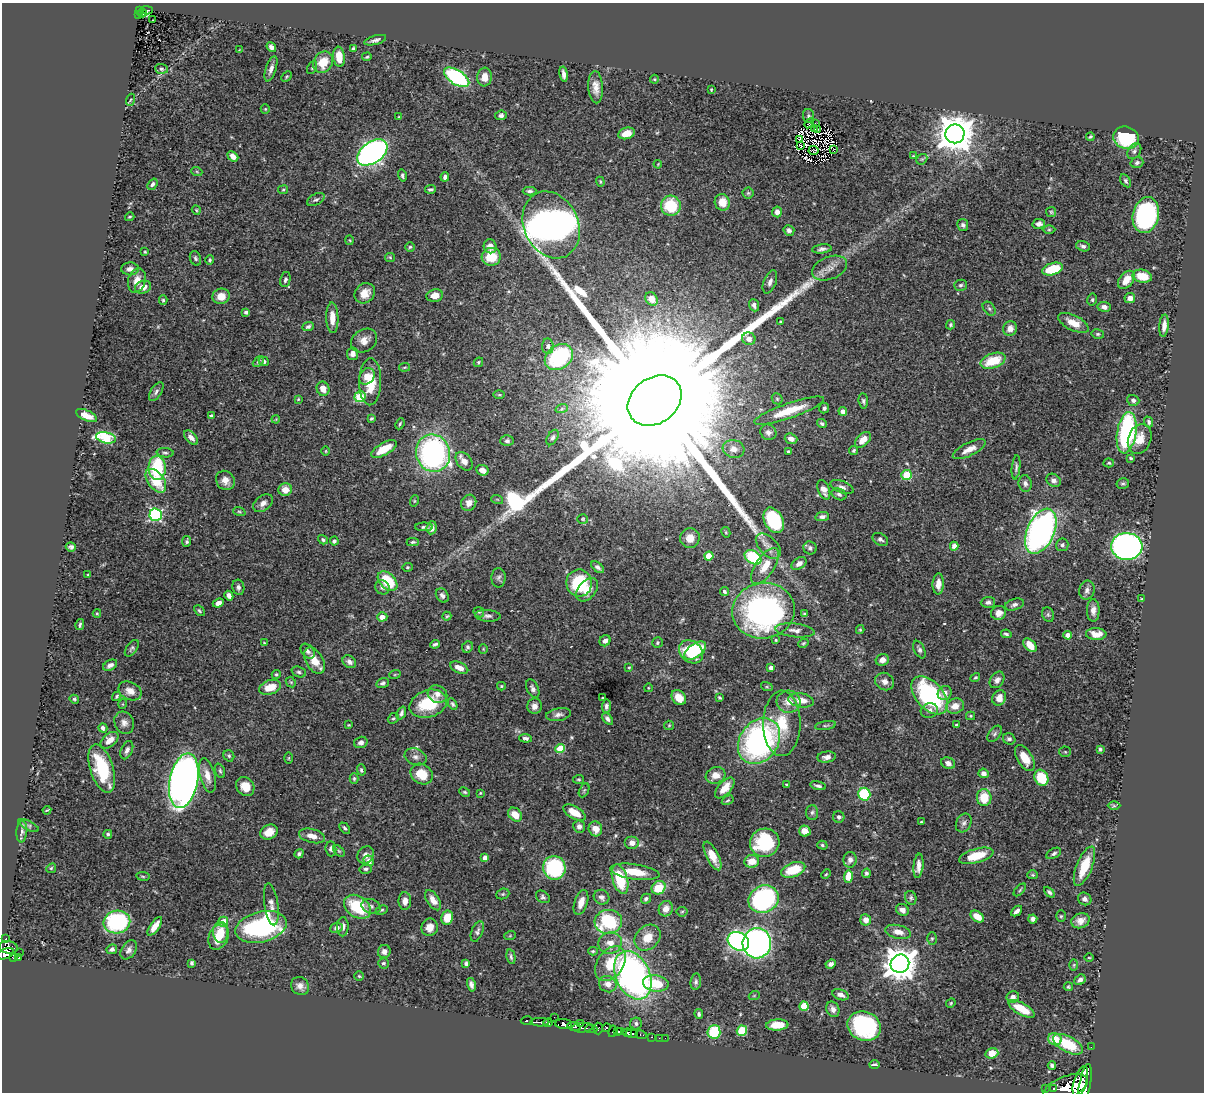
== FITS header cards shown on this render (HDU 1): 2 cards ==
NAXIS1  =                 1202
NAXIS2  =                 1090

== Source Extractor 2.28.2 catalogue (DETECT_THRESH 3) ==
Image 1202 x 1090 px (HDU 1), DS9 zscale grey, 1 PNG px = 1 image px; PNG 1206 x 1094 px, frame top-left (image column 1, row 1090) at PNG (2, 3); each listed source drawn as its Kron ellipse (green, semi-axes under 4 px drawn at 4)
Background 0.75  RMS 0.019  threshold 0.0578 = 3 sigma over >= 5 px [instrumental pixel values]
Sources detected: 511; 3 with non-positive FLUX_AUTO (blend fragments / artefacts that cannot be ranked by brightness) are neither listed nor drawn; of the other 508, the 500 brightest by FLUX_AUTO listed and drawn (8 fainter detections omitted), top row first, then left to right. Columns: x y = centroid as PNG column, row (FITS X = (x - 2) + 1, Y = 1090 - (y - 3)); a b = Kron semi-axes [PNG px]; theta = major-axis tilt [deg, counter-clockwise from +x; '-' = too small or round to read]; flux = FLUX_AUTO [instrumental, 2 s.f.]
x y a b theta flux
140 10 4 3 - 39
146 10 6 2 -4 36
142 13 4 3 - 26
138 15 3 2 - 7.7
153 20 3 2 - 1.6
375 40 11 4 15 4.6
271 47 5 4 - 5.2
353 49 4 3 - 2.2
240 50 4 3 - 1.3
339 57 10 6 -84 19
367 57 5 3 - 1.6
323 62 11 9 59 26
312 68 7 4 64 1.8
161 69 6 5 - 2.5
271 69 13 5 71 6.4
564 74 8 4 -81 5.8
287 76 6 3 46 1.6
457 77 14 7 -33 160
484 77 9 7 84 12
654 79 4 4 - 1.4
596 87 16 7 -87 11
711 90 3 2 - 1.2
130 100 6 3 70 1.7
265 109 5 4 - 1.4
501 115 6 5 - 3.9
808 116 7 5 -82 2.7
399 117 3 3 - 1.1
809 123 5 3 - 2.6
815 124 2 2 - 320
814 129 3 2 - 1
818 129 4 2 - 1.2
627 133 8 5 17 15
955 134 9 9 - 3600
1090 137 4 3 - 1.8
1126 138 13 11 -16 74
800 139 3 2 - 1
801 145 3 2 - 1.6
834 149 3 2 - 1.2
814 150 5 2 - 1.6
1134 151 9 6 55 3.8
372 152 17 10 36 590
233 156 6 4 -40 7.6
913 156 4 3 - 1
922 159 6 4 42 2
1137 163 6 5 - 3.2
658 164 4 3 - 1.1
197 172 6 3 -20 1.5
402 176 6 3 -75 2.5
445 177 5 4 - 3.8
1126 181 7 4 -59 2.6
600 182 5 3 - 1.5
152 184 6 4 50 3.1
430 189 5 3 - 2.6
283 190 5 4 - 1.6
529 191 7 4 1 3.1
748 193 5 5 - 1.9
316 200 9 5 29 3.2
722 202 8 7 - 16
671 206 10 10 - 55
196 210 4 4 - 1.3
777 212 5 5 - 5.4
1051 212 5 5 - 1.7
1146 215 18 13 77 220
130 217 4 3 - 1.5
1039 224 6 5 - 4.6
551 225 35 27 -64 1400
963 225 6 5 - 3.5
789 230 5 5 - 3.4
1049 230 6 4 1 1.9
350 240 5 3 - 1.1
490 246 7 6 - 8.9
1083 246 7 5 -14 3.4
410 247 5 4 - 2
822 249 10 4 6 4
145 252 3 3 - 1.3
390 257 5 4 - 1.5
491 257 9 9 - 33
195 258 7 5 -69 2.5
210 260 5 4 - 1.9
830 268 18 11 21 13
130 269 9 6 2 6.1
1053 269 11 6 16 47
1142 276 10 6 -13 26
137 280 12 8 73 12
285 280 8 5 76 3.4
1126 280 10 6 50 16
770 282 12 6 69 6.3
960 285 6 5 - 2.7
143 287 8 6 17 11
365 293 11 9 44 15
435 295 8 6 11 13
221 296 8 7 - 15
1130 298 5 5 - 6.9
652 299 7 5 -49 14
163 300 5 4 - 1.7
1092 300 6 4 78 2.2
754 305 6 5 - 5.2
1104 307 6 5 - 5.4
989 309 8 5 -50 2.9
246 312 4 4 - 3.3
332 318 15 6 -88 16
781 322 3 3 - 1.2
1073 323 16 7 -26 19
950 325 4 4 - 2
308 326 6 4 23 3
1164 326 11 5 84 9.4
1010 328 7 7 - 9.4
1098 334 6 5 - 2.5
749 339 7 6 - 5.9
364 341 13 11 33 12
548 346 8 5 -85 3.8
353 354 6 5 - 7.8
559 357 15 11 37 120
258 361 6 4 45 2.3
264 361 5 4 - 3.7
993 361 13 7 19 41
478 362 5 4 - 1.8
405 367 6 3 8 1.8
367 376 9 7 54 11
370 382 24 11 89 36
323 389 7 6 - 12
156 392 11 5 58 4.2
499 395 6 4 0 1.4
360 397 6 5 - 76
298 399 3 2 - 1.2
777 399 6 5 - 1.8
1133 400 6 5 - 3.2
655 401 29 22 37 210000
863 401 7 4 -82 2.9
562 408 6 4 21 2.2
824 408 5 5 - 3.3
789 411 37 7 19 36
843 411 4 4 - 9.5
87 416 11 5 -23 12
211 416 4 3 - 2.1
371 418 4 3 - 1.7
276 419 4 3 - 1.1
1149 422 5 4 - 2.8
822 423 5 4 - 2.8
400 424 6 3 66 1.8
768 432 8 7 - 5.2
1127 433 21 9 81 160
191 437 8 5 -47 8.4
553 437 8 5 60 3.7
106 438 10 5 -12 96
791 439 6 5 - 6.9
1140 439 15 11 69 17
863 440 9 6 43 16
507 441 6 5 - 3.8
384 449 14 6 30 26
734 449 11 9 -16 9.3
969 449 18 6 26 12
853 450 4 3 - 2.4
326 451 4 3 - 1.1
788 452 3 3 - 2.4
165 453 8 4 -5 3
433 453 19 17 -69 310
1131 458 3 3 - 1.9
464 461 10 7 -51 9.5
1109 463 5 4 - 1.7
1016 467 12 4 84 3.2
157 468 12 8 -88 86
482 470 6 5 - 11
907 475 5 5 - 62
225 480 10 9 - 10
1053 480 7 6 - 5.1
156 481 13 8 -53 41
1025 483 8 6 -83 4.5
1123 484 6 5 - 2.4
842 487 12 5 -23 4.9
285 490 7 6 - 13
824 490 10 5 -69 9.1
839 494 8 5 -26 3.6
497 499 6 3 -19 1.5
414 501 6 3 72 1.3
263 503 11 7 36 6.9
469 503 8 7 - 8.7
239 512 6 4 -19 1.6
156 515 6 6 - 200
822 517 7 4 11 4.5
583 519 5 4 - 1.5
774 520 13 9 -63 110
424 527 9 4 0 2.6
432 528 7 5 83 5.2
1041 531 24 13 66 520
726 532 5 4 - 1.4
690 538 10 9 - 13
880 539 8 5 -29 4.2
323 540 5 4 - 2.2
187 541 5 4 - 2.4
334 541 4 4 - 2.9
413 542 6 4 2 2.2
1062 545 6 6 - 3.2
768 546 15 9 -45 10
954 546 4 4 - 8.4
1127 546 16 13 -4 550
71 547 5 4 - 3.2
810 548 7 6 - 3.3
709 556 4 4 - 33
753 557 9 6 -35 93
799 563 8 5 34 6.1
765 566 21 9 56 22
407 567 5 4 - 1.9
598 567 7 4 -39 4.4
88 574 3 2 - 1.1
499 578 10 7 88 4
388 581 11 7 -45 53
579 583 13 12 - 74
938 584 10 5 88 12
238 587 8 6 -80 3.9
382 587 7 7 - 4.7
587 590 13 8 49 15
1087 590 9 7 79 5.4
724 592 4 3 - 2.6
442 595 7 6 - 4.2
229 596 5 4 - 6.7
1142 599 3 3 - 1.3
988 602 7 5 4 4.2
218 603 6 4 23 6.7
1014 605 10 5 18 4.1
1093 610 11 6 -90 8.2
199 611 6 4 -46 2
763 611 31 28 10 380
479 612 6 4 -46 1.8
97 613 4 4 - 1.4
999 613 7 7 - 8.8
805 614 4 3 - 1.7
1048 615 7 5 -68 2.8
447 616 4 4 - 1.5
488 616 13 6 -3 4.4
382 617 5 4 - 9.1
80 625 5 3 - 2.2
795 630 20 7 -6 8.3
860 630 4 4 - 1.3
1006 634 5 3 - 2.2
1096 634 10 6 -4 13
1068 635 4 4 - 11
776 640 4 3 - 1.3
605 641 6 5 - 5.6
264 643 4 3 - 1.1
657 643 5 5 - 2.4
803 643 5 3 - 1.8
435 644 5 3 - 2.6
1030 645 8 5 -49 17
467 647 6 5 - 2.9
132 648 9 5 55 3.2
483 649 5 4 - 1.3
919 650 9 5 -64 3.6
308 651 8 6 -49 4.1
695 651 12 7 34 48
691 652 13 10 -42 62
314 660 14 8 -60 21
882 660 7 6 - 7.3
349 662 7 5 -37 5.2
110 665 8 5 29 5
629 667 3 3 - 1.3
459 668 9 5 -25 11
771 668 4 4 - 6.2
299 672 7 5 -20 3.1
276 674 5 4 - 1.8
395 674 6 3 19 1.4
975 678 5 4 - 2
997 680 9 6 54 6
291 682 6 4 -44 1.7
885 682 10 8 -30 7.5
383 683 6 4 21 3.6
501 686 4 4 - 1.5
270 687 11 7 18 20
767 687 6 4 -18 1.8
648 688 4 3 - 0.99
533 689 10 5 -65 4.9
130 691 12 8 -24 11
945 693 7 6 - 6.5
437 694 10 8 -25 8.6
930 695 22 13 -48 160
117 696 5 4 - 2
603 698 3 2 - 1.4
679 698 8 6 -51 16
720 698 4 3 - 1.6
999 698 8 6 66 12
74 699 5 4 - 2.2
801 700 13 7 -9 14
789 702 12 11 - 15
123 704 5 3 - 1.1
428 704 19 13 18 57
453 704 6 4 -63 2.5
534 706 8 7 - 7.6
606 706 7 4 84 4
955 706 9 7 17 14
929 710 9 7 14 5.7
401 713 7 4 68 3.9
558 715 12 6 11 5.6
971 716 4 4 - 1.5
393 718 6 5 - 2.1
607 719 7 4 -51 3.8
124 723 11 9 -67 7.3
782 723 33 18 90 50
349 725 3 3 - 1
669 725 5 4 - 1.4
826 725 10 4 9 2.2
957 725 3 3 - 1.6
103 728 5 4 - 4.3
995 734 9 5 53 3.5
525 738 6 4 -5 3.3
1009 739 6 5 - 3.8
110 740 10 6 40 14
759 741 25 19 54 320
361 742 7 5 16 4.4
560 749 4 4 - 44
1100 749 3 3 - 2.1
127 750 10 5 67 5.6
1065 752 5 5 - 1.6
229 756 6 5 - 2.2
416 757 11 8 -21 6.3
827 757 9 5 7 6.1
289 758 5 3 - 1.3
1025 758 14 7 -59 22
948 763 7 5 -21 6
102 768 25 11 -72 76
361 770 6 4 -74 2.4
220 771 7 4 -70 2.3
984 773 5 4 - 6.2
422 774 11 9 -34 28
716 775 10 8 19 12
207 776 17 7 -75 15
354 778 5 4 - 2.1
1041 778 8 6 -63 45
579 779 5 3 - 1.6
184 781 28 14 79 1100
786 784 3 2 - 1.3
245 786 10 8 -53 19
818 786 8 3 -14 3.4
725 788 12 6 49 16
584 790 7 4 64 2.1
465 792 6 4 -26 2
480 793 3 2 - 1.3
864 794 6 6 - 74
984 798 8 7 - 31
728 800 6 3 30 1.6
1114 806 6 4 -1 1.9
47 810 4 2 - 1.3
574 812 12 6 -30 21
812 812 7 6 - 3.6
515 815 8 6 -43 18
839 817 6 5 - 3.2
921 822 3 3 - 1.3
964 823 10 7 64 5.2
28 826 11 4 -26 2.6
579 827 6 6 - 5.9
345 828 6 3 -47 2.5
595 829 7 6 - 13
22 831 11 5 85 4.4
805 831 6 5 - 15
269 832 9 7 29 16
108 834 4 4 - 2.4
312 836 13 7 -14 11
632 843 7 6 - 7.7
765 843 15 14 - 84
822 845 5 4 - 2
331 849 7 5 -84 3.7
339 851 7 4 -44 2
1054 853 8 5 29 3.1
299 854 5 4 - 2.5
366 855 9 7 54 8.6
712 856 16 6 -64 18
976 856 18 7 15 38
485 858 4 4 - 8.9
850 860 8 6 77 5.3
369 861 5 5 - 8
752 861 7 6 - 19
918 866 12 5 84 8.4
1084 866 21 8 68 38
51 868 5 4 - 1.6
554 868 12 11 - 130
366 869 6 5 - 2.7
793 870 12 7 19 40
635 872 25 7 -8 31
866 873 4 4 - 2.5
826 874 5 3 - 1.4
1033 875 5 4 - 1.9
143 876 7 3 -9 1.6
848 877 6 4 80 26
620 879 15 7 -74 55
659 888 7 6 - 30
1020 890 8 3 46 1.8
1049 892 6 4 -45 3
503 894 7 5 20 2.2
543 897 7 5 -36 2.9
602 897 8 7 - 5.8
911 898 7 5 -68 2.5
646 899 5 4 - 3.2
763 899 15 13 28 220
1085 899 7 6 - 4.3
433 900 11 6 -57 10
405 901 9 6 89 8.6
581 902 13 6 72 12
271 904 21 7 -82 8.9
371 906 10 7 -18 5
357 907 14 10 -35 60
666 909 8 7 - 9.9
382 910 6 4 27 1.8
902 910 7 5 -31 6.5
1017 911 6 4 42 5.1
682 912 5 5 - 1.8
1061 916 6 5 - 1.9
977 917 7 5 -33 17
447 918 7 6 - 26
1033 919 4 4 - 4.3
866 920 6 5 - 10
1080 921 9 7 21 9.3
117 922 13 11 12 130
223 922 5 5 - 19
608 922 14 12 4 100
155 926 11 4 56 13
261 927 26 15 14 200
343 927 9 5 87 5.1
430 927 8 8 - 13
336 928 6 5 - 6
477 931 11 5 68 3.7
221 932 10 7 -87 19
898 932 13 6 -13 10
510 936 6 3 19 1.2
219 937 13 9 68 31
648 938 14 11 44 21
932 938 6 5 - 1.8
6 939 3 3 - 14
738 941 11 9 -28 310
610 943 12 10 18 14
757 943 15 14 - 500
8 947 9 6 -7 220
112 949 5 4 - 4
129 950 10 7 56 5.3
593 951 5 4 - 1.8
384 952 7 6 - 5.5
19 953 2 2 - 3.9
6 954 9 5 21 240
511 957 7 3 -78 2.5
13 958 3 3 - 39
19 958 4 3 - 59
1089 958 5 3 - 1.2
192 963 4 3 - 2.4
383 963 5 5 - 2.5
466 964 4 4 - 3.1
610 964 19 13 55 38
831 964 5 4 - 5.6
900 964 9 9 - 2400
1074 965 6 3 89 1.3
633 975 25 17 -65 490
359 976 5 4 - 1.5
1080 980 6 4 38 4.7
696 982 8 5 83 3.1
656 983 13 8 -10 41
608 984 9 8 - 9.9
471 985 7 4 -75 4.3
300 986 9 8 - 7.6
1068 987 4 4 - 2.1
841 995 8 5 -20 6.2
754 996 5 3 - 1.1
1013 997 6 6 - 6
951 1003 5 4 - 1.5
804 1006 5 4 - 40
833 1009 8 6 -67 5.7
1021 1009 15 5 -29 27
699 1014 5 4 - 2.9
554 1017 2 2 - 6.6
527 1021 6 3 -3 49
540 1022 9 3 -1 400
548 1023 4 3 - 120
580 1023 3 2 - 18
564 1024 8 5 -2 520
636 1024 6 6 - 3.3
777 1025 11 5 3 23
864 1026 17 14 -23 170
574 1027 7 4 -15 170
582 1028 10 4 4 130
598 1028 6 4 -87 120
606 1028 4 4 - 36
591 1029 6 3 -1 130
612 1031 6 3 76 81
617 1031 3 3 - 140
620 1031 4 3 - 63
742 1031 5 5 - 58
714 1032 7 6 - 55
627 1033 4 4 - 340
632 1034 6 3 -6 120
641 1035 6 3 -10 21
651 1037 3 2 - 12
659 1038 2 2 - 4.5
665 1038 2 2 - 6.1
1055 1039 7 6 - 24
1068 1044 16 8 -27 52
1091 1047 2 2 - 6.2
992 1053 6 5 - 19
874 1065 5 3 - 2.6
1052 1065 4 3 - 3.8
1080 1082 16 6 73 1700
1085 1084 20 5 79 1800
1046 1088 3 2 - 13
1065 1088 24 11 22 1900
1053 1089 3 3 - 71
At the frame edge (FLAGS 8, measured only in part): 1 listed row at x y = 6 954
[8 fainter detections neither listed nor drawn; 3 non-positive-flux detections neither listed nor drawn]